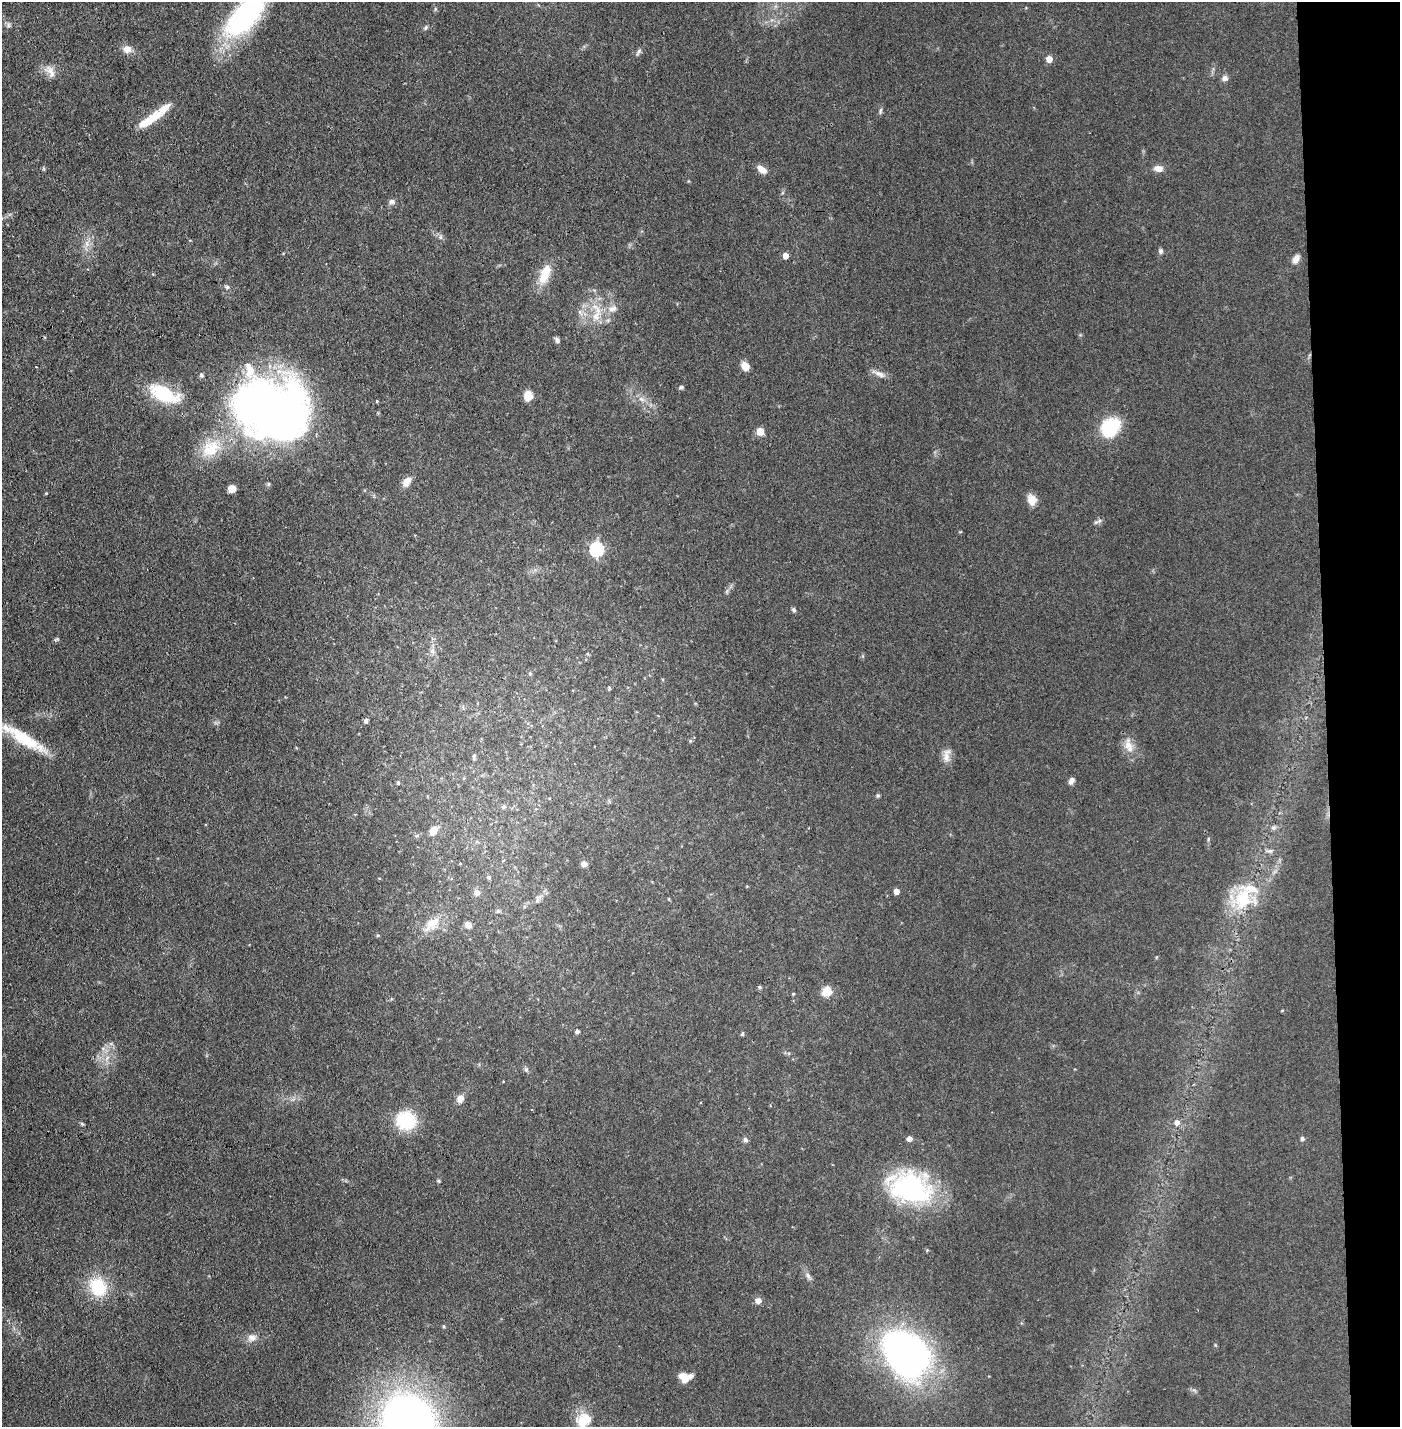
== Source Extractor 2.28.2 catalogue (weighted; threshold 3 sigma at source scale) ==
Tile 6 of 3 x 3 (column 3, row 2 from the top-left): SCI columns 2848-4245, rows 1425-2849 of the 4296 x 4273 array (HDU 1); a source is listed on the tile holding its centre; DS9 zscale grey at full resolution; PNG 1402 x 1429 px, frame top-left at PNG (2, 2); no overlay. Shown black and unused: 5% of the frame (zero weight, under 3 of 4 exposures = <1% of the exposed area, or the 3 px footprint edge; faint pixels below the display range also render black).
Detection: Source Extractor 2.28.2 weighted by HDU 2 'WHT'; one run over the whole footprint, this tile lists its part. Background 0.0706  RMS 0.0071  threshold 0.0318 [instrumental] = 3 sigma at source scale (4.5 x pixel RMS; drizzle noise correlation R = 1.50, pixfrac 1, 0.05/0.05 arcsec/px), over >= 5 px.
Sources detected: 101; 1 inside a brighter object's white glare — not listed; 5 inside a brighter listed object's ellipse — not listed separately; the other 95 listed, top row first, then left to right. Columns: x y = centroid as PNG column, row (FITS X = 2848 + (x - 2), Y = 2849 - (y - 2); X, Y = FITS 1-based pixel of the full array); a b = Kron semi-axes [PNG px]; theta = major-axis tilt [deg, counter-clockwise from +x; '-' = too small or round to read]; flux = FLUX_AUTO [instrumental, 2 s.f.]
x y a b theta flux
246 15 60 28 48 110
8 25 7 6 - 1.7
426 28 7 5 56 1.2
127 49 11 9 14 5.1
639 51 7 4 46 1.5
1049 59 5 5 - 8
50 71 20 10 -56 6.6
1225 78 7 7 - 2.6
164 109 27 11 42 8.9
880 111 10 4 85 1.4
145 123 21 9 30 10
1158 168 11 7 -4 4.8
762 169 12 7 -36 5.8
392 202 8 7 - 2.2
440 237 7 4 -90 1.3
87 244 10 6 -84 3.8
1161 251 6 5 - 1.7
785 256 5 4 - 5.8
1296 259 12 7 61 4.2
545 274 27 12 69 15
227 287 7 5 -25 1.4
612 309 14 8 21 4.9
580 312 10 4 -57 2.1
596 316 19 10 60 10
557 340 6 5 - 2.1
745 366 9 7 -54 6.4
880 374 16 7 -24 4.2
201 375 7 6 - 1.4
681 387 5 4 - 1.5
164 394 36 16 -24 39
528 395 8 7 - 11
641 399 10 5 -27 3
273 410 78 64 -18 440
1110 428 22 16 47 37
760 431 6 5 - 11
211 448 29 21 36 25
407 482 13 8 57 5.5
232 489 6 6 - 5.9
46 493 4 3 - 0.58
1032 500 12 9 -70 7.1
1096 522 9 5 30 1.6
597 549 7 6 - 110
727 591 7 4 71 1.3
794 610 6 5 - 1.3
432 651 7 6 - 2.3
609 688 6 3 -72 0.65
366 721 5 5 - 1.7
690 741 5 4 - 0.91
30 742 50 15 -25 28
1129 746 18 11 -66 7.9
946 755 20 9 84 5.8
474 756 9 4 -88 1.1
1071 781 9 6 56 2.6
398 783 5 4 - 0.93
878 795 6 5 - 1
504 807 6 5 - 1.3
1273 828 8 5 5 1.7
433 831 10 7 55 5.1
1269 851 9 5 9 1.7
584 864 6 5 - 4.5
489 877 6 5 - 1.1
896 891 5 4 - 4.8
477 892 8 7 - 3.9
669 899 4 3 - 0.68
1243 899 36 23 82 35
537 900 8 5 71 1.8
498 911 6 4 44 1.1
432 923 27 13 43 15
468 925 7 6 - 5.3
759 987 4 4 - 1.3
827 991 7 6 - 18
793 994 4 3 - 0.74
577 1031 5 4 - 2
742 1034 7 3 54 0.87
789 1053 5 3 - 0.7
107 1058 8 5 46 2.5
526 1070 7 5 -69 1.5
460 1099 9 7 75 5
406 1120 16 14 -14 45
1177 1122 7 6 - 3.5
82 1124 6 4 -43 0.9
909 1138 5 4 - 4.8
1302 1139 5 5 - 1.3
745 1140 8 5 -59 1.9
438 1181 5 4 - 0.84
910 1188 45 30 -15 110
927 1250 4 4 - 0.67
808 1275 9 6 -51 2.3
98 1287 17 15 -57 33
758 1301 7 7 - 3.5
252 1338 13 9 7 4.8
906 1353 55 40 -54 250
685 1379 17 5 34 5.9
584 1420 20 16 34 15
408 1423 46 40 -73 580
Overlapping masked pixels (flux is a lower limit): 1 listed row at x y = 273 410
Isophote crosses this tile's border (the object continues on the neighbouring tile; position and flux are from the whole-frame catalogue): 3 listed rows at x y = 246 15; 584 1420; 408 1423